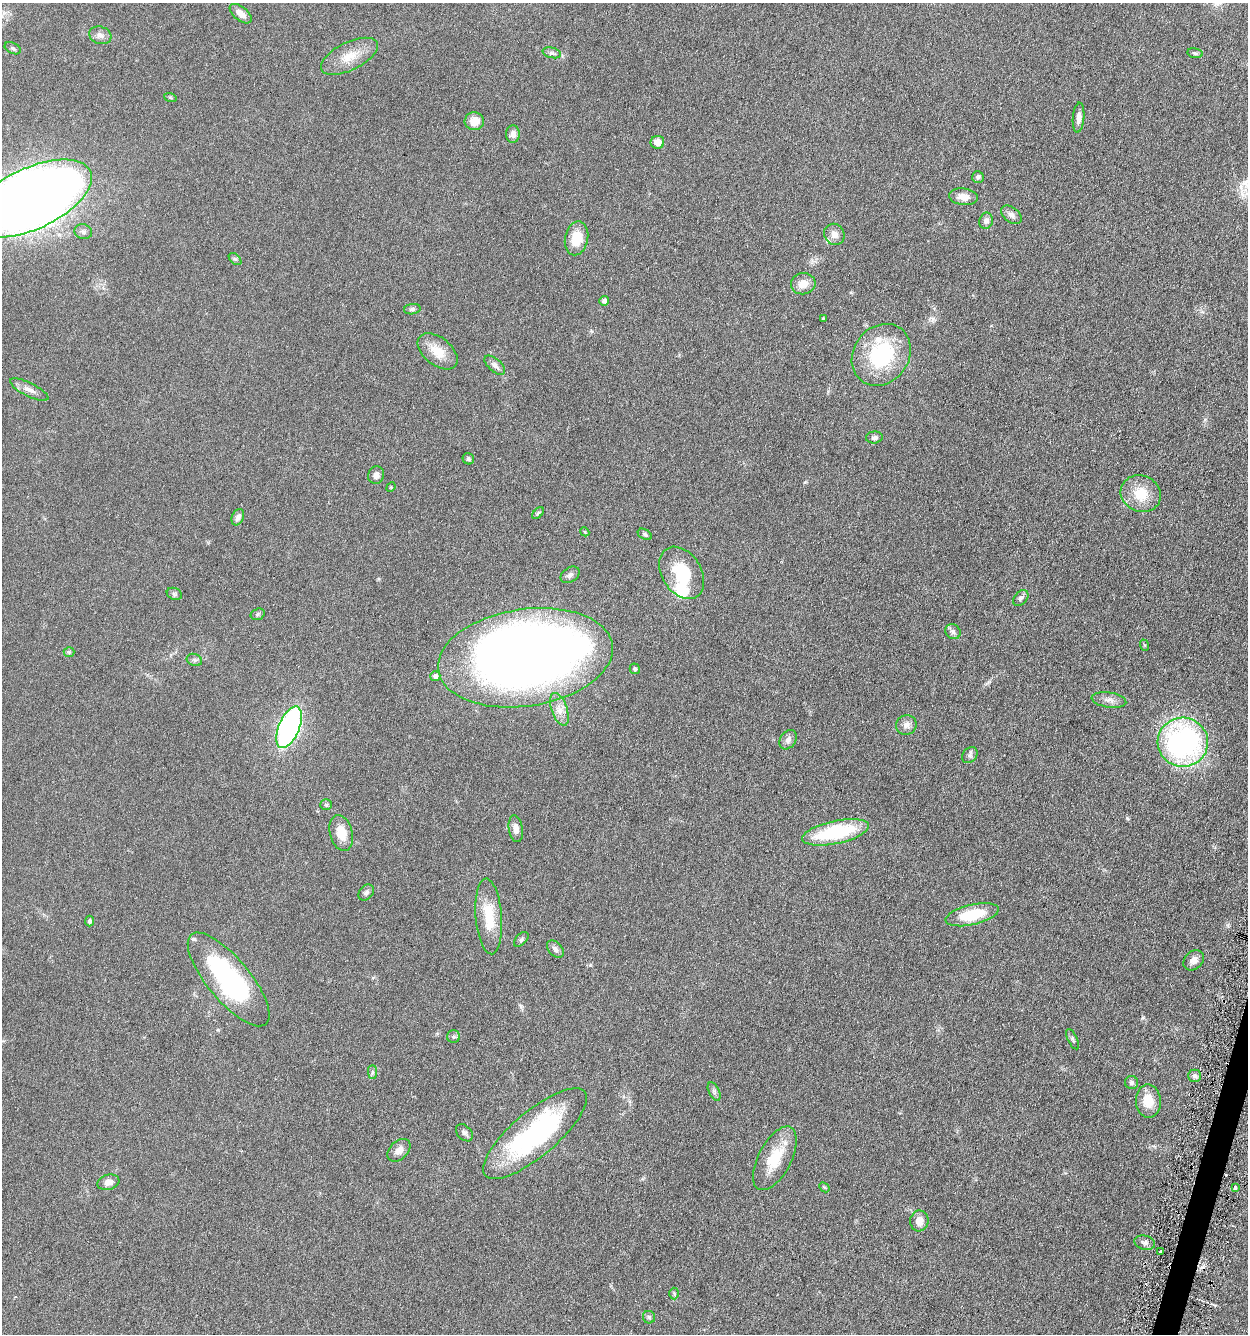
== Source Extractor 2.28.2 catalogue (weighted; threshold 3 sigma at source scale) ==
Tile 6 of 4 x 4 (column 2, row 2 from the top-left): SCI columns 1508-2753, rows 2675-4006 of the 5376 x 5350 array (HDU 1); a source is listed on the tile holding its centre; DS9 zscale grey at full resolution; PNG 1250 x 1336 px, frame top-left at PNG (2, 3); each listed source drawn as its Kron ellipse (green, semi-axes under 4 px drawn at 4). Shown black and unused: <1% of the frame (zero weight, under 3 of 6 exposures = <1% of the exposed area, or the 3 px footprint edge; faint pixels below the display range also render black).
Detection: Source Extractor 2.28.2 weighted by HDU 2 'WHT'; one run over the whole footprint, this tile lists its part. Background 0.0957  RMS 0.0067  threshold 0.0276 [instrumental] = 3 sigma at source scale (4.09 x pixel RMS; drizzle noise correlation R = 1.36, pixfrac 0.8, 0.05/0.05 arcsec/px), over >= 5 px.
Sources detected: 93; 2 cosmic-ray / hot-pixel residue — neither listed nor drawn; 4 inside a brighter listed object's ellipse — not listed separately; the other 87 listed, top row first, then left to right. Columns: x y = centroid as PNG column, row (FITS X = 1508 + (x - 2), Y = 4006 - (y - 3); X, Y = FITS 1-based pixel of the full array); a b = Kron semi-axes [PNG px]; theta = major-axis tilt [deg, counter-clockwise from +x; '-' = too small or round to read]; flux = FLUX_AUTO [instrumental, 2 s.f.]
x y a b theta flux
241 14 13 7 -39 4.7
100 35 11 8 -19 2.8
13 48 8 5 -26 1.3
552 53 9 5 -14 1.6
1195 53 8 5 -10 1.2
349 56 31 14 26 12
170 97 6 4 -19 0.78
1078 118 15 5 85 3.1
474 121 9 9 - 7.5
513 134 9 7 87 2.9
657 142 7 6 - 4.9
978 177 6 5 - 1.5
963 197 14 8 -7 5.1
31 199 65 30 25 1000
1011 215 11 7 -38 2.6
986 221 8 6 69 2.1
83 232 9 7 -16 1.9
834 234 11 10 - 3.8
577 238 17 11 78 12
235 259 7 4 -43 0.96
803 284 12 10 10 6.3
604 301 5 4 - 1.9
412 309 8 5 7 1.4
823 318 4 3 - 0.45
438 351 23 14 -39 11
881 355 33 27 53 47
495 365 12 6 -41 2.6
29 390 21 6 -26 4
874 437 8 6 7 1.9
468 459 6 5 - 1.2
376 475 9 8 - 2.7
391 487 5 4 - 0.55
1141 494 20 18 -26 15
538 513 7 4 46 0.95
238 517 8 6 66 2.6
585 532 5 3 - 0.54
645 534 7 5 -30 1.2
682 573 28 19 -57 24
570 575 10 7 36 1.8
174 594 8 6 -22 1.2
1021 598 9 6 49 1.8
258 614 7 5 17 1.1
953 632 8 7 - 2
1144 645 6 3 -71 0.63
69 652 5 5 - 0.86
525 658 88 48 8 720
194 660 8 6 -21 1.4
635 669 5 5 - 1
435 676 5 5 - 2
1109 700 17 7 -8 3.6
559 709 17 8 -71 5.1
906 725 10 9 - 3.2
289 727 22 10 68 150
788 740 10 7 59 3
1183 742 25 24 - 130
970 755 9 6 48 1.7
326 805 6 5 - 0.91
516 829 13 7 -80 4.1
836 832 34 11 12 46
341 833 18 11 -75 9.7
366 893 9 6 50 1.8
972 915 27 10 13 23
489 916 38 13 -85 19
90 921 5 4 - 1.3
521 939 9 5 46 1.3
555 949 10 6 -47 2.2
1194 960 11 8 42 3.6
229 979 58 21 -50 86
453 1037 6 6 - 1.2
1072 1039 11 4 -65 1.3
372 1072 7 4 -90 1.2
1194 1076 6 6 - 1.7
1131 1082 6 6 - 1.6
714 1091 10 5 -64 1.6
1148 1101 16 12 -89 11
464 1133 10 7 -45 1.8
535 1134 65 22 40 98
399 1150 13 9 44 4.2
775 1158 35 16 62 19
108 1182 11 7 17 3.8
824 1187 6 4 -42 0.66
1235 1188 4 3 - 1.9
919 1221 10 9 - 4.9
1145 1243 10 7 -15 2.1
1161 1252 3 2 - 0.66
674 1293 6 5 - 0.86
649 1317 6 6 - 1.2
Isophote crosses this tile's border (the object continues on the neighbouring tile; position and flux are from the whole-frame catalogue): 1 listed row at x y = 31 199
Unlisted compact peaks at least as high as the median listed source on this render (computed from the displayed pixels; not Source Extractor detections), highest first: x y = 1127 818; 1143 1017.